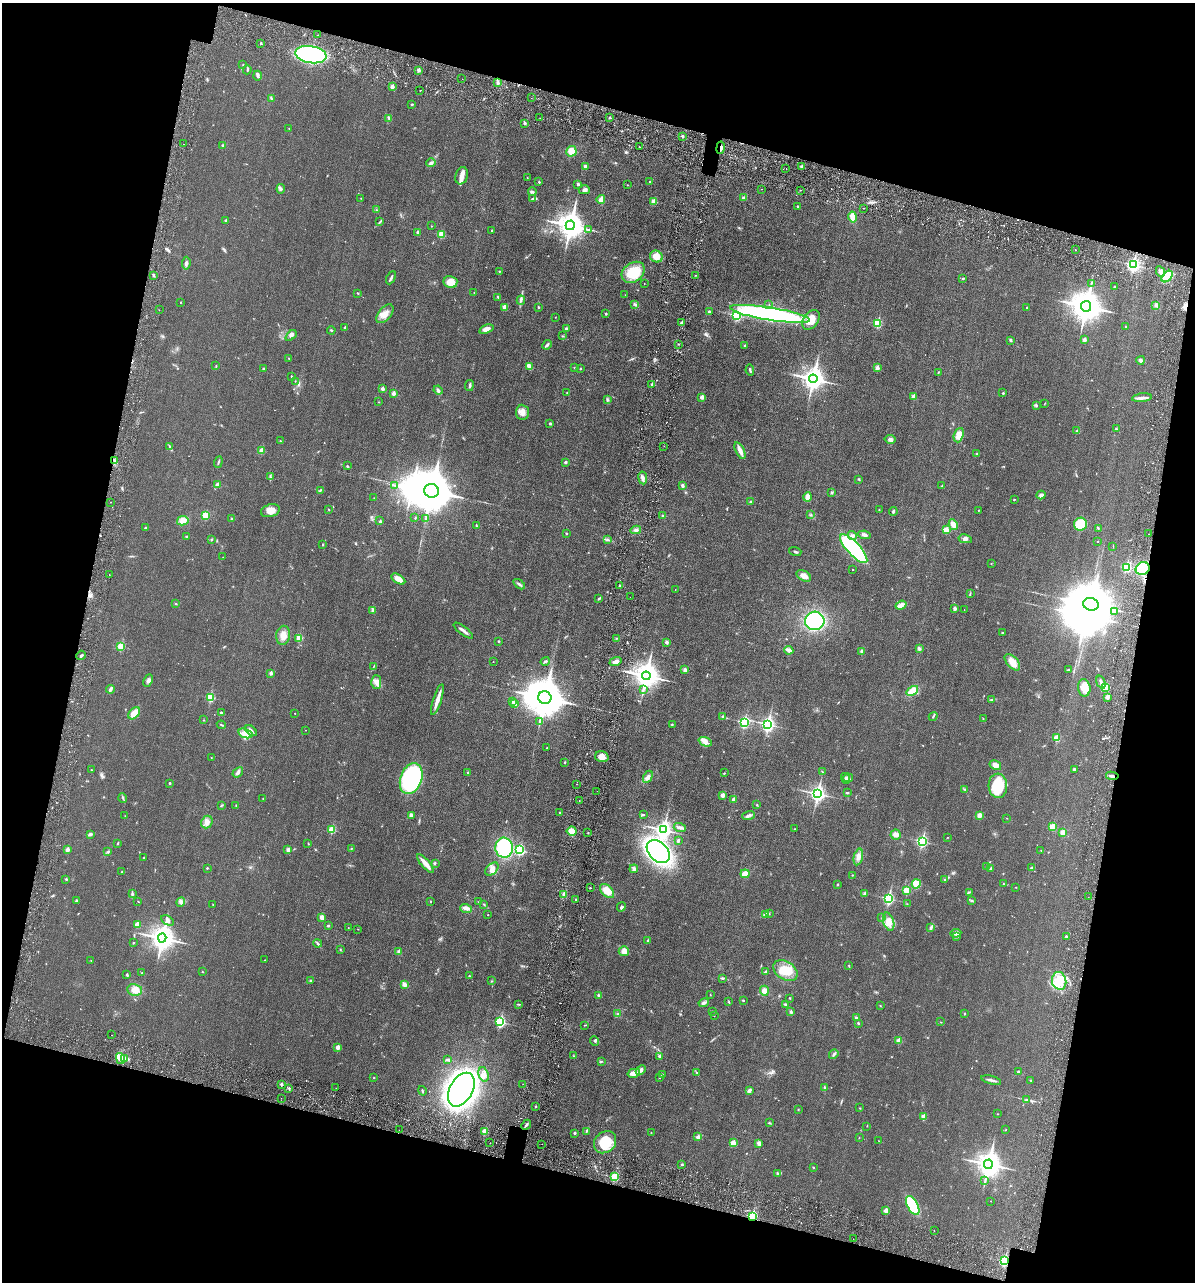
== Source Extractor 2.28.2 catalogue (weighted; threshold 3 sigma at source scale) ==
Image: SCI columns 140-4910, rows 49-5165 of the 5153 x 5187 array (HDU 1 of 3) = the unmasked area's bounding box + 8 px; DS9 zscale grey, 4 x 4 block average (1 PNG px = mean of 4 x 4 image px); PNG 1197 x 1284 px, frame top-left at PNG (2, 3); each listed source drawn as its Kron ellipse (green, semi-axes under 4 px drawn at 4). Shown black and unused: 29% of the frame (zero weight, under 3 of 6 exposures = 1% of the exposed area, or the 3 px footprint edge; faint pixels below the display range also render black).
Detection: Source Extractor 2.28.2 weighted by HDU 2 'WHT'. Background 0.0305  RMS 0.0046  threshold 0.0186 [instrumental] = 3 sigma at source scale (4.09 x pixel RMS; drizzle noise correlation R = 1.36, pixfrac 0.8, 0.05/0.05 arcsec/px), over >= 5 px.
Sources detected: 679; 5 too faint to see at this stretch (4 x 4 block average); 5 inside a brighter object's white glare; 5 cosmic-ray / hot-pixel residue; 1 long thin detection or spike segment (spike, bleed or trail) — neither listed nor drawn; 5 coinciding with a brighter row at this scale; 13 inside a brighter listed object's ellipse — not listed separately; of the other 645, all 500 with FLUX_AUTO >= 0.754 (the completeness limit of this list) listed and drawn (145 fainter detections not listed), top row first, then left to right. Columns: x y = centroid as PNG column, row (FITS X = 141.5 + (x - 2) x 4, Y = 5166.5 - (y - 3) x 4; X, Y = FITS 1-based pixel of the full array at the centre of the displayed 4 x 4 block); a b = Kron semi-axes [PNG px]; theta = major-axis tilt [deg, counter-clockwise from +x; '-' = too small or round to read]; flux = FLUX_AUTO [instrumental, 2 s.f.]
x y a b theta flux
318 35 2 2 - 0.99
261 43 2 2 - 1.3
311 55 16 8 -10 400
243 65 2 2 - 1
247 70 4 2 - 3.4
418 70 2 2 - 13
257 76 5 2 - 4.1
462 79 2 2 - 1.3
498 83 4 2 - 4.1
392 87 2 2 - 19
420 90 2 2 - 2.5
531 98 2 2 - 0.91
271 99 2 2 - 1.4
412 104 3 2 - 2.2
389 118 2 2 - 0.97
540 118 2 2 - 1.2
609 118 2 2 - 6.5
525 123 3 2 - 2.2
289 128 2 2 - 0.98
682 136 2 2 - 11
184 144 2 2 - 0.85
222 145 2 2 - 6.9
639 147 2 2 - 1.9
721 148 6 2 81 5.2
571 151 5 5 - 27
431 163 4 3 - 5.1
585 166 3 2 - 7.8
802 166 4 2 - 3.5
786 169 2 2 - 0.75
462 176 9 6 72 15
527 178 2 2 - 0.78
539 182 2 2 - 4.2
650 182 2 2 - 6.1
578 184 4 3 - 3.4
627 185 2 2 - 0.82
281 189 4 3 - 3.6
762 189 2 2 - 1.7
584 190 6 4 0 6.1
801 190 2 2 - 0.93
532 192 4 3 - 4.1
361 198 2 2 - 1.7
743 198 2 2 - 9.6
533 199 3 2 - 2.6
601 199 4 2 - 24
654 201 2 2 - 48
797 206 2 2 - 3.9
864 208 2 2 - 0.78
376 210 2 2 - 1.7
853 217 5 3 - 27
226 220 3 2 - 2
380 222 3 2 - 2
570 225 5 4 - 3400
431 226 2 2 - 1.7
589 229 2 2 - 1.1
492 230 2 2 - 3.7
417 232 2 2 - 7.4
441 234 2 2 - 75
1075 249 2 2 - 2
656 257 6 5 - 24
186 263 6 3 84 5.3
1133 264 3 3 - 380
499 271 2 2 - 1.2
633 272 12 9 37 71
1160 272 6 3 -64 8.2
696 275 2 2 - 1.1
154 276 2 2 - 2.1
1167 277 7 3 46 100
391 278 7 2 62 5.8
963 278 3 2 - 2
450 282 7 6 - 27
644 283 2 2 - 0.95
1091 284 2 2 - 1.2
1115 287 2 2 - 5.2
358 293 3 2 - 1.4
474 293 2 2 - 0.97
625 295 2 2 - 0.76
498 297 3 2 - 2.5
521 300 4 2 - 3.7
180 302 2 2 - 1.9
635 304 3 2 - 1.8
769 305 2 2 - 0.77
1156 305 3 2 - 2
1086 306 5 5 - 4900
505 307 4 3 - 11
538 307 3 2 - 2
1027 308 2 2 - 4.7
159 310 2 2 - 0.87
709 312 2 2 - 7.6
385 314 11 6 50 21
606 314 2 2 - 4.8
770 314 40 6 -9 620
737 315 3 2 - 210
555 317 2 2 - 0.87
811 320 11 7 54 36
682 323 2 2 - 17
878 323 2 2 - 140
345 327 4 2 - 1.8
1126 327 2 2 - 3
486 329 7 3 21 13
566 329 2 2 - 8.2
331 330 4 2 - 2.3
291 335 6 3 42 6.8
562 336 3 2 - 1.5
1010 340 3 2 - 3.7
1085 340 2 2 - 17
678 344 2 2 - 1.1
547 345 5 2 - 5.2
745 345 2 2 - 2.9
289 358 2 2 - 0.92
1141 360 4 3 - 7.3
216 366 3 2 - 1.3
529 367 4 2 - 22
574 368 3 2 - 1.1
580 368 2 2 - 1.1
877 368 2 2 - 27
263 369 2 2 - 4
750 370 6 2 -79 4
938 372 3 2 - 1.4
291 376 2 2 - 2.8
813 379 4 4 - 2000
295 381 2 2 - 0.77
652 384 2 2 - 11
469 386 5 2 - 3.5
382 389 2 2 - 15
438 390 5 3 - 4.7
567 392 2 2 - 0.9
393 393 2 2 - 22
1003 393 2 2 - 6.6
914 396 2 2 - 25
702 397 2 2 - 25
1142 398 10 3 7 9.2
607 399 2 2 - 1.3
379 402 2 2 - 1.2
1045 403 2 2 - 0.94
1036 406 2 2 - 1.4
522 412 8 6 -86 15
550 423 3 2 - 3.1
1116 429 2 2 - 4.3
1077 431 3 2 - 2.2
959 435 7 4 71 23
890 439 5 4 - 6.4
281 441 2 2 - 1.8
169 446 2 2 - 1.1
664 446 2 2 - 1.7
262 450 2 2 - 42
740 451 9 3 -65 14
977 454 3 2 - 2.2
115 461 2 2 - 2
218 462 6 2 71 2.7
565 462 2 2 - 10
347 466 3 2 - 1.9
270 477 2 2 - 1.5
643 478 6 3 -82 8.6
859 479 3 2 - 2.2
217 485 3 3 - 9.4
394 485 4 2 - 2.3
682 486 4 2 - 6.6
942 486 2 2 - 2.5
320 490 2 2 - 2.7
432 491 7 7 - 15000
832 492 3 2 - 3.2
1041 495 4 3 - 7.7
807 497 4 3 - 15
374 498 2 2 - 0.99
1014 499 3 2 - 1.2
111 502 2 2 - 1.1
751 502 3 2 - 1.8
328 509 2 2 - 1.3
879 509 2 2 - 1.4
978 510 2 2 - 1.6
270 511 10 6 16 21
893 511 4 2 - 3.3
206 515 2 2 - 98
811 515 2 2 - 1.3
662 516 4 2 - 2.6
415 518 2 2 - 1.3
426 518 3 2 - 1.1
231 519 3 2 - 2.4
183 521 6 4 12 12
380 521 3 3 - 2.7
1081 524 6 6 - 75
953 525 5 3 - 17
476 526 3 2 - 1.8
145 528 2 2 - 2.4
1098 528 2 2 - 1.8
636 530 5 3 - 6.1
946 530 3 3 - 19
566 533 2 2 - 2.4
1148 534 2 2 - 0.88
864 535 6 3 -8 6.9
852 536 4 3 - 6.7
186 537 2 2 - 5.5
211 539 2 2 - 5.5
965 539 7 4 -11 7.1
607 540 3 2 - 2.1
1097 541 2 2 - 0.81
323 544 2 2 - 1.5
1113 546 3 2 - 1.1
854 549 19 6 -47 320
795 552 6 2 -16 2.8
223 557 2 2 - 0.87
991 563 2 2 - 0.76
1126 567 2 2 - 190
853 569 2 2 - 0.91
1143 569 7 6 - 110
109 575 2 2 - 1.2
804 576 8 5 -31 14
398 579 7 4 -31 22
519 584 6 2 -37 5.1
620 585 2 2 - 3.3
675 589 2 2 - 0.78
970 593 3 2 - 1.6
630 597 2 2 - 0.82
599 599 4 2 - 2.7
176 604 2 2 - 1.5
1091 604 8 6 -15 15000
901 605 5 2 - 22
955 609 2 2 - 7.8
373 610 4 2 - 3.1
964 610 2 2 - 0.77
1115 612 2 2 - 1.8
815 621 9 9 - 170
463 631 12 2 -38 8.8
1003 633 3 2 - 1.6
283 635 9 7 82 19
299 638 2 2 - 57
616 638 2 2 - 1.2
498 641 2 2 - 1.6
667 642 4 3 - 4.2
121 647 2 2 - 93
919 648 3 3 - 5.9
789 650 4 2 - 12
862 651 2 2 - 15
81 655 5 2 - 3.8
545 661 5 2 - 3.2
493 662 2 2 - 0.85
615 662 6 3 20 11
1012 662 10 5 -47 27
373 667 2 2 - 0.75
685 670 3 3 - 5.9
1069 670 3 2 - 2.4
271 673 2 2 - 15
646 676 4 4 - 2700
148 681 6 3 65 7
376 682 6 5 - 12
1101 682 7 3 -70 6.5
1084 688 9 6 -80 26
1105 688 2 2 - 71
110 689 4 2 - 8.3
643 690 2 2 - 2
912 691 6 3 35 37
210 697 2 2 - 140
1107 697 2 2 - 27
545 698 6 6 - 9800
991 699 2 2 - 1.3
437 700 16 2 72 26
513 702 2 2 - 12
515 703 2 2 - 13
134 713 7 5 48 19
221 713 3 2 - 2.4
295 713 2 2 - 1.4
723 716 3 3 - 3.2
933 717 4 2 - 2.5
983 719 3 2 - 1.2
204 720 2 2 - 0.84
540 721 2 2 - 1.3
744 722 3 2 - 280
672 724 2 2 - 1.3
768 724 3 3 - 590
221 725 5 2 - 2.3
305 730 2 2 - 0.99
251 731 7 3 -42 7.2
245 733 7 4 -18 15
1057 738 2 2 - 63
705 742 7 3 -21 8.8
547 748 2 2 - 0.97
211 757 2 2 - 0.89
602 757 7 5 -15 19
564 762 2 2 - 1.6
995 765 6 4 -31 14
1074 769 3 2 - 5.4
91 770 2 2 - 1.2
822 771 2 2 - 0.91
238 772 6 3 37 5.3
468 773 3 2 - 2.9
724 773 2 2 - 1.2
1112 776 6 2 -7 5.6
648 777 6 3 62 9.6
846 778 6 2 -71 5.8
848 778 5 3 - 5.5
411 779 16 10 70 370
170 783 2 2 - 2.2
576 784 2 2 - 1
998 786 12 9 -86 81
964 789 3 2 - 1.6
597 791 2 2 - 2
847 793 3 2 - 2.3
817 794 3 3 - 840
722 795 2 2 - 30
123 798 5 2 - 2.7
263 798 2 2 - 0.85
734 799 2 2 - 16
579 800 2 2 - 4
222 805 3 2 - 1.9
236 805 3 2 - 1.6
757 805 3 2 - 1.5
560 813 2 2 - 2.5
411 815 3 3 - 8.8
643 815 3 2 - 2
979 815 2 2 - 44
125 816 2 2 - 0.92
749 816 6 3 18 6.9
1007 818 2 2 - 0.77
207 822 6 5 - 13
680 827 6 3 -17 7.2
1053 827 2 2 - 81
332 829 2 2 - 92
795 829 2 2 - 0.97
663 830 4 3 - 950
572 831 5 4 - 21
588 833 2 2 - 1.7
1062 833 2 2 - 44
90 834 4 3 - 3.4
896 835 5 5 - 13
948 837 2 2 - 1
678 841 4 2 - 3
922 841 3 2 - 350
118 843 2 2 - 1.2
308 843 2 2 - 0.89
504 848 10 9 - 140
351 849 3 2 - 2
67 850 2 2 - 21
288 850 3 3 - 6.2
520 850 2 2 - 210
1041 850 2 2 - 0.8
658 851 13 9 -44 520
108 852 2 2 - 1.6
858 857 8 4 77 12
144 858 2 2 - 4.4
425 863 12 3 -50 22
435 863 2 2 - 1.4
987 867 2 2 - 1.9
207 868 2 2 - 4
990 868 3 2 - 2.3
1032 868 3 2 - 1.9
492 869 8 5 44 12
634 869 4 3 - 4.4
122 872 2 2 - 1.6
745 874 4 3 - 19
852 875 2 2 - 1.3
66 879 3 2 - 2.4
945 879 2 2 - 1.3
837 884 2 2 - 2.1
916 884 4 4 - 26
1003 884 2 2 - 4.6
1016 887 2 2 - 0.95
590 888 2 2 - 1.3
907 890 2 2 - 85
607 891 8 5 -43 32
969 892 3 2 - 2.4
132 894 3 3 - 3.2
564 894 3 3 - 6.6
864 894 4 2 - 2.8
1088 897 2 2 - 0.91
888 898 3 2 - 300
576 899 2 2 - 4.5
972 900 3 2 - 1.9
76 901 2 2 - 2.4
138 901 2 2 - 0.99
430 901 2 2 - 2.4
181 902 5 3 - 5.6
479 902 2 2 - 1.7
907 904 2 2 - 1.1
213 905 2 2 - 1.1
484 905 2 2 - 1.4
621 907 5 4 - 4.7
466 908 6 3 -20 9.2
769 913 2 2 - 1.5
488 915 2 2 - 1.7
765 915 3 2 - 1.9
322 917 2 2 - 30
882 917 2 2 - 2
168 920 7 4 -30 7.6
889 922 9 5 -72 22
137 925 2 2 - 42
328 926 2 2 - 7.1
348 927 2 2 - 0.94
931 927 3 2 - 2.5
358 929 2 2 - 0.83
956 933 5 3 - 5.6
956 937 3 2 - 1.9
1066 937 2 2 - 1.1
162 938 4 4 - 2500
648 941 2 2 - 8.4
133 943 2 2 - 1.2
318 943 4 2 - 3.2
340 950 2 2 - 1.3
624 951 5 5 - 11
399 952 2 2 - 20
91 960 2 2 - 0.91
265 960 2 2 - 1.1
849 965 3 2 - 1.4
785 971 13 9 -35 53
202 972 2 2 - 2.3
766 972 4 3 - 3.9
142 973 3 2 - 0.86
127 975 3 2 - 2.7
469 976 2 2 - 3
722 978 3 2 - 2
311 980 4 2 - 2.8
491 981 2 2 - 1.2
1059 981 9 7 -75 36
404 984 4 3 - 7.7
135 990 7 5 -9 16
764 991 5 4 - 12
599 995 3 2 - 3.3
710 995 2 2 - 0.94
790 998 2 2 - 1.9
743 1000 2 2 - 4.2
729 1002 3 2 - 1.8
704 1003 5 3 - 5.5
519 1004 3 2 - 1.7
786 1004 4 2 - 3.8
880 1006 2 2 - 1.1
713 1011 2 2 - 1.3
791 1012 4 3 - 3.8
618 1014 2 2 - 1.1
964 1014 3 2 - 1.6
714 1016 2 2 - 1.1
856 1017 4 2 - 2.8
500 1022 2 2 - 250
941 1022 2 2 - 0.77
858 1023 3 2 - 2.3
585 1025 3 2 - 1.3
111 1035 2 2 - 2.4
594 1041 5 2 - 2.5
899 1041 2 2 - 47
338 1047 2 2 - 29
834 1054 5 2 - 4.6
573 1056 3 2 - 1
660 1056 2 2 - 11
120 1058 6 4 -75 13
124 1058 4 4 - 7.8
448 1059 3 2 - 2.8
601 1061 2 2 - 0.99
641 1070 6 4 44 9.9
1018 1072 2 2 - 3.5
634 1073 6 3 13 21
697 1073 3 2 - 1.9
483 1074 7 5 -73 11
662 1075 3 2 - 2.3
660 1077 2 2 - 1.3
374 1078 2 2 - 2.2
991 1080 10 2 -15 6.7
1030 1080 2 2 - 1.4
282 1084 3 2 - 4.1
523 1084 2 2 - 2.2
289 1088 2 2 - 2.6
336 1088 2 2 - 0.79
824 1088 4 2 - 2.7
461 1090 18 11 61 1000
749 1090 3 3 - 6.4
422 1091 5 2 - 2.4
281 1098 2 2 - 0.98
1026 1100 3 2 - 3.1
536 1106 2 2 - 3.8
860 1108 2 2 - 0.89
798 1109 2 2 - 1.1
998 1114 2 2 - 0.78
924 1117 2 2 - 52
769 1123 3 2 - 2
526 1125 5 2 - 4.1
867 1126 2 2 - 0.85
399 1130 2 2 - 0.84
1005 1130 2 2 - 0.88
484 1131 2 2 - 55
586 1131 3 2 - 2.2
651 1132 2 2 - 1.6
575 1133 2 2 - 7.8
698 1137 2 2 - 24
859 1138 2 2 - 0.83
879 1141 2 2 - 0.81
605 1142 12 10 44 63
490 1143 2 2 - 1.8
733 1143 2 2 - 50
759 1143 4 3 - 8.6
542 1144 2 2 - 0.76
988 1164 5 4 - 2700
682 1165 2 2 - 6.1
813 1167 2 2 - 3.6
778 1174 4 2 - 2.5
615 1177 2 2 - 120
985 1181 2 2 - 1.1
991 1201 2 2 - 1
913 1205 10 5 -61 110
886 1210 2 2 - 26
752 1216 2 2 - 210
934 1231 2 2 - 0.81
853 1239 2 2 - 0.92
1004 1261 2 2 - 220
Overlapping masked pixels (flux is a lower limit): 5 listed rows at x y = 721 148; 1143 569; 1112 776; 752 1216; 1004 1261
Diffuse or blended objects may show on this block-average render without a row.